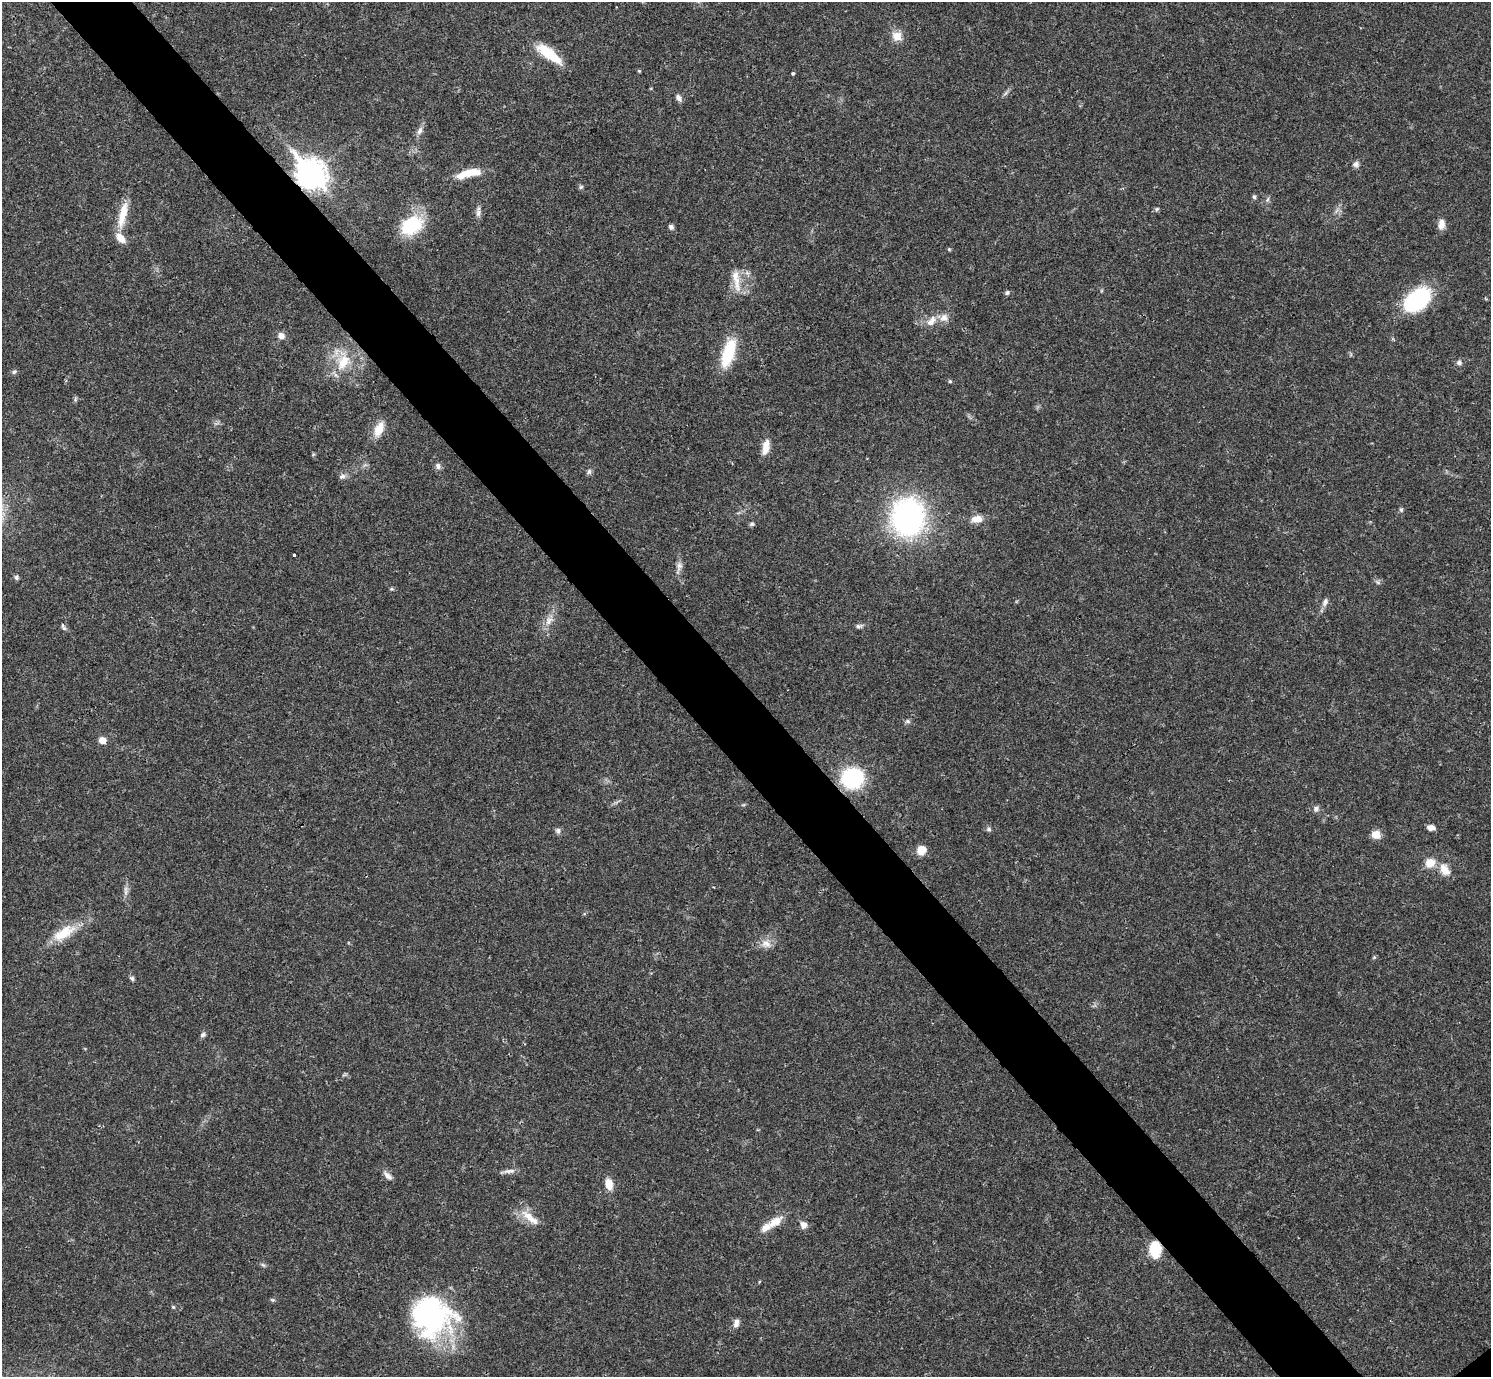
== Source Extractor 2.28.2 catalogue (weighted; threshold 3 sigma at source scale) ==
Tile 11 of 4 x 4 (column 3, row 3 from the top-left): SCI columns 2980-4468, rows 1534-2908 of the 5961 x 5958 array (HDU 1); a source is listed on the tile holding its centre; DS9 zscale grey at full resolution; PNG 1493 x 1379 px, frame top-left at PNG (2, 2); no overlay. Shown black and unused: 6% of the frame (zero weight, under 3 of 4 exposures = <1% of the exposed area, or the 3 px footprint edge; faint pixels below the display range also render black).
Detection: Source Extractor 2.28.2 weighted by HDU 2 'WHT'; one run over the whole footprint, this tile lists its part. Background 0.0209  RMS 0.0022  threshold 0.01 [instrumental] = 3 sigma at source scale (4.5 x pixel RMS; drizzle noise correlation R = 1.50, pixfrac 1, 0.05/0.05 arcsec/px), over >= 5 px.
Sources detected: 78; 2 inside a brighter listed object's ellipse — not listed separately; the other 76 listed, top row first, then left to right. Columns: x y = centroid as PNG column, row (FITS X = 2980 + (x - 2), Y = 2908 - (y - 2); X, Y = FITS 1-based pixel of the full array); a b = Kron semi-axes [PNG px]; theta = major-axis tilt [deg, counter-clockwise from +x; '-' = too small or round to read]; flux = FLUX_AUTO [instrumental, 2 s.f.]
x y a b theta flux
897 36 12 11 - 2.5
549 54 34 10 -38 7.1
639 71 5 4 - 0.24
793 73 3 3 - 0.41
679 98 10 6 -57 0.96
420 131 12 6 65 1.1
1356 164 7 7 - 0.8
468 173 33 9 15 4.6
311 175 12 9 -49 280
581 187 6 5 - 0.37
1254 197 6 5 - 0.43
1267 199 8 3 71 0.4
1157 209 6 5 - 0.37
478 213 11 6 75 0.85
123 215 38 9 77 4.7
1441 224 12 8 80 1.6
411 225 26 18 34 11
671 227 6 6 - 0.62
949 249 5 4 - 0.24
735 276 32 10 -86 3.4
1007 293 5 5 - 0.55
1417 299 32 20 42 18
944 318 12 11 - 1.7
931 321 18 9 55 2.1
281 336 8 7 - 1.2
728 353 34 13 72 9.3
344 362 23 15 54 6.1
1459 362 7 7 - 0.7
14 372 7 5 54 0.48
950 381 4 4 - 0.32
379 429 20 11 67 3.3
766 447 19 8 79 2.4
438 466 9 6 -82 0.76
589 472 8 6 57 0.55
342 476 9 6 20 0.77
1401 510 6 5 - 0.38
908 517 30 26 84 58
977 519 15 9 6 2.2
752 524 6 5 - 0.46
294 555 3 3 - 0.42
679 566 13 8 76 1.1
16 577 6 5 - 0.45
1378 582 7 5 -59 0.47
391 589 6 4 11 0.3
1325 602 12 7 66 0.99
549 620 13 8 64 1.6
62 625 8 3 -71 0.44
859 626 9 5 8 0.59
908 721 8 6 -1 0.49
102 740 6 5 - 2.6
852 778 17 15 24 24
1316 809 8 7 - 0.75
1431 828 8 6 -5 1.3
989 829 7 6 - 0.53
558 831 8 7 - 0.66
1376 834 9 9 - 2.3
922 850 11 10 - 2.4
1430 863 12 11 - 2.6
1445 870 17 11 -56 2.7
126 891 15 4 83 0.86
64 933 33 14 33 6.2
766 943 14 11 -1 2
132 978 7 5 -74 0.46
203 1035 7 6 - 0.53
509 1171 19 5 9 1
388 1176 12 6 -44 1.2
609 1184 13 8 -76 2.6
530 1218 30 9 -38 3.2
775 1222 23 10 33 3.1
803 1225 8 7 - 1.4
1155 1250 18 13 -87 5.5
263 1265 7 4 -43 0.38
272 1300 6 4 -19 0.35
173 1307 5 4 - 0.27
431 1316 46 44 10 39
736 1323 12 7 75 1.1
Overlapping masked pixels (flux is a lower limit): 2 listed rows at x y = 311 175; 1155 1250